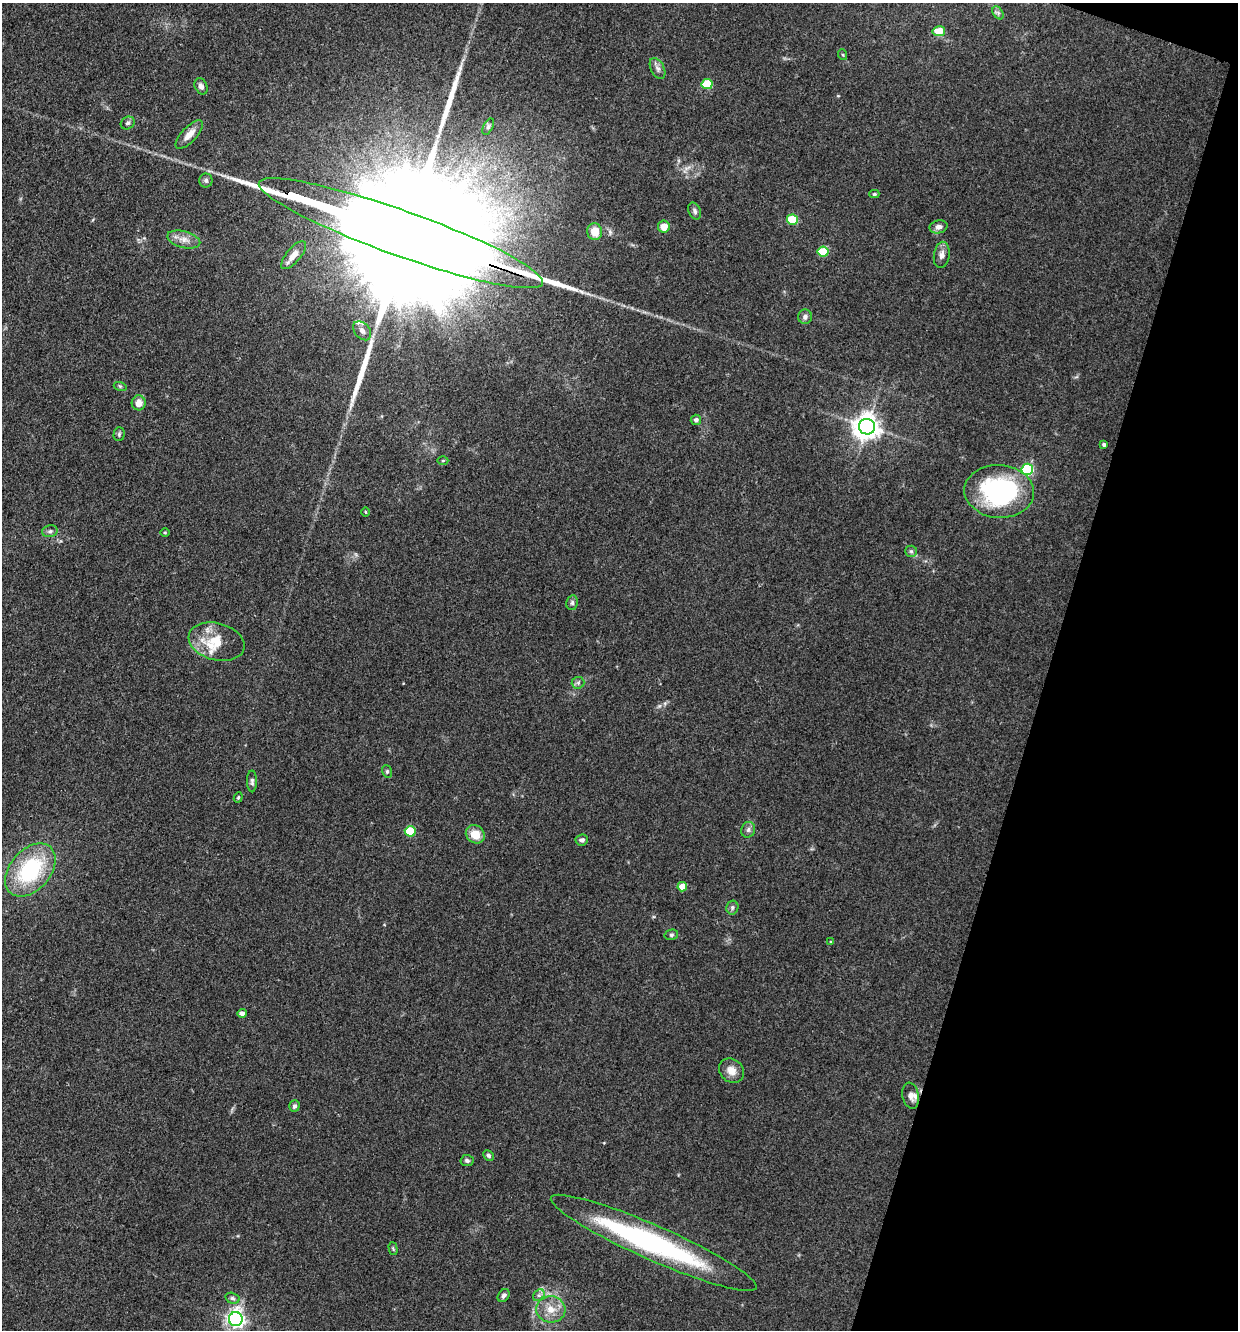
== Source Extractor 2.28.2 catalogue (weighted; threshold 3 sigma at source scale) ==
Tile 8 of 4 x 4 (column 4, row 2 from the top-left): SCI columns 3967-5202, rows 2660-3987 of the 5334 x 5318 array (HDU 1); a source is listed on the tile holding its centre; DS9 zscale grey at full resolution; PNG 1240 x 1332 px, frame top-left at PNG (2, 3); each listed source drawn as its Kron ellipse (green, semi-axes under 4 px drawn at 4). Shown black and unused: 16% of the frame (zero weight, under 3 of 4 exposures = <1% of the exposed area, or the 3 px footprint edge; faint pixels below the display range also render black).
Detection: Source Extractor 2.28.2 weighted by HDU 2 'WHT'; one run over the whole footprint, this tile lists its part. Background 0.141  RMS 0.0069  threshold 0.0308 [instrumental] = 3 sigma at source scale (4.5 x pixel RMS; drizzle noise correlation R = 1.50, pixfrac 1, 0.05/0.05 arcsec/px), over >= 5 px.
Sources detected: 71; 1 inside a brighter object's white glare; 2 long thin detections or spike segments (spike, bleed or trail) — neither listed nor drawn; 4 inside a brighter listed object's ellipse — not listed separately; the other 64 listed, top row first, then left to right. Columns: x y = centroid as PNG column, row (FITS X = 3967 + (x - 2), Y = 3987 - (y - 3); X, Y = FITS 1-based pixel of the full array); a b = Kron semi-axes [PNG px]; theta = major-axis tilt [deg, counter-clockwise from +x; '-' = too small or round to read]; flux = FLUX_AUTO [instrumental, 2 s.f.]
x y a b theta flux
998 13 7 4 -56 1.6
939 31 6 5 - 16
843 55 5 3 - 0.66
657 68 11 6 -63 2.6
707 84 5 5 - 33
201 86 8 6 -65 2.8
128 123 7 6 - 1.6
488 127 9 4 63 1.6
189 134 18 7 47 6.7
206 180 7 6 - 1.8
874 194 5 4 - 1.1
695 211 9 6 -67 1.9
792 220 5 5 - 32
664 226 6 6 - 8.7
939 227 9 6 13 2.9
595 232 8 7 - 11
401 233 151 22 -20 110000
184 239 17 8 -15 6.1
823 252 5 5 - 26
294 255 17 7 50 6.3
942 255 13 8 81 3.9
805 317 7 7 - 2.2
362 331 11 7 -49 3.2
120 386 6 4 -18 1
139 403 7 7 - 5.9
696 420 5 5 - 2.4
867 427 8 8 - 740
119 434 7 5 88 1.3
1104 445 3 3 - 1.4
443 461 5 3 - 0.74
1027 469 6 5 - 74
999 491 35 26 -4 110
365 512 5 3 - 0.69
50 531 8 6 14 1.9
165 533 5 3 - 0.68
911 551 6 5 - 1.3
572 603 7 5 78 1.7
217 642 28 18 -15 19
578 683 6 6 - 1.6
387 771 6 5 - 1.2
252 781 11 5 -90 2
238 797 5 4 - 0.82
748 830 8 7 - 2.3
410 831 5 5 - 30
475 834 10 8 -39 10
582 840 6 5 - 2.1
30 870 30 20 49 61
682 887 5 4 - 11
732 907 7 6 - 1.7
671 935 7 5 14 1.4
831 942 4 3 - 0.63
242 1013 4 4 - 2.7
731 1071 13 11 -42 6.6
911 1096 13 8 -79 4
294 1106 6 5 - 1.7
489 1155 6 5 - 1.6
467 1161 6 5 - 1.6
654 1243 112 17 -24 140
393 1248 6 4 -75 0.85
504 1295 7 5 52 2
539 1295 6 5 - 1.7
232 1298 7 5 -16 1.5
551 1309 14 13 - 9.6
236 1319 7 7 - 280
Overlapping masked pixels (flux is a lower limit): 1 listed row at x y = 401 233